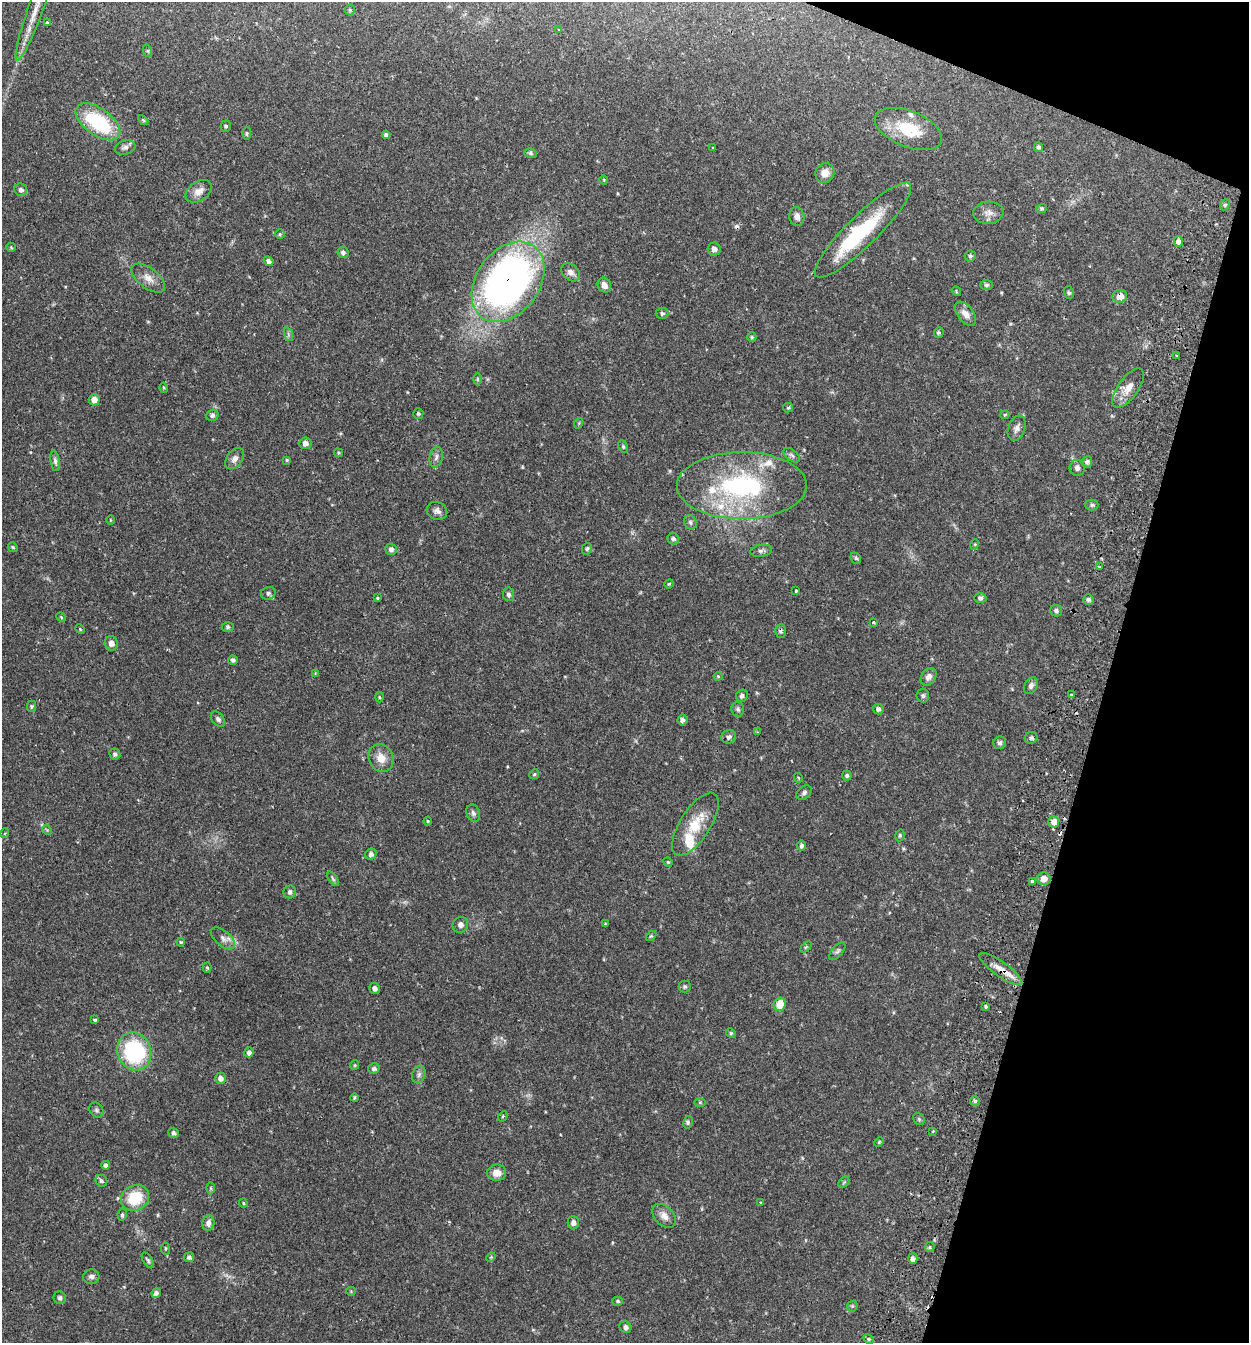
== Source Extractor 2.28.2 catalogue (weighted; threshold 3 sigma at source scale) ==
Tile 8 of 4 x 4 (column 4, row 2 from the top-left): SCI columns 3931-5177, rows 2712-4052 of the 5497 x 5417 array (HDU 1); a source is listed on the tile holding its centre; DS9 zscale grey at full resolution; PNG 1251 x 1345 px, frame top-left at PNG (2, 2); each listed source drawn as its Kron ellipse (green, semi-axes under 4 px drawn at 4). Shown black and unused: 14% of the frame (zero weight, under 2 of 3 exposures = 3% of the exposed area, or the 3 px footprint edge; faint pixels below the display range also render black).
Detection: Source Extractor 2.28.2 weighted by HDU 2 'WHT'; one run over the whole footprint, this tile lists its part. Background 0.0653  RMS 0.0051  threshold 0.023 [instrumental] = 3 sigma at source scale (4.5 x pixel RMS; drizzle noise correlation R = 1.50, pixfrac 1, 0.05/0.05 arcsec/px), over >= 5 px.
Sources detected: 198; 1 inside a brighter object's white glare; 3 cosmic-ray / hot-pixel residue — neither listed nor drawn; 7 inside a brighter listed object's ellipse — not listed separately; the other 187 listed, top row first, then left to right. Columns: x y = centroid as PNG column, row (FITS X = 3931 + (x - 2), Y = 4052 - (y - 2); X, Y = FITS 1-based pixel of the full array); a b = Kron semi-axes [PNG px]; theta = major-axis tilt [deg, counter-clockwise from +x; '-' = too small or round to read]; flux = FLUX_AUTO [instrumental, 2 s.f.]
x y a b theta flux
350 10 5 5 - 0.66
35 11 52 7 70 11
47 23 4 4 - 0.62
558 30 3 2 - 0.35
148 51 6 4 -72 0.64
143 120 6 3 -44 0.59
98 122 26 13 -35 37
226 126 6 5 - 0.8
908 129 35 18 -21 20
247 133 6 4 84 0.7
386 135 4 4 - 1.1
125 147 10 7 18 1.9
1038 147 5 4 - 0.86
713 148 3 3 - 1
530 153 6 5 - 0.92
825 173 10 9 - 4.1
604 180 4 3 - 0.37
21 190 6 6 - 1.5
199 191 14 9 33 3.9
1225 205 6 4 64 0.9
1042 208 5 4 - 0.68
988 213 15 11 5 3.7
797 217 9 7 -77 2.4
863 230 66 15 44 37
280 234 4 4 - 0.64
1178 242 5 4 - 1.9
11 247 5 4 - 0.53
714 249 6 6 - 2.1
343 252 6 5 - 1.2
970 256 6 5 - 0.9
269 261 5 4 - 1.5
571 272 10 7 -41 2.5
148 278 20 10 -37 4.7
508 282 44 31 54 260
604 285 8 6 -59 3
986 285 6 5 - 0.94
956 291 5 4 - 0.51
1069 293 6 5 - 0.85
1120 296 7 6 - 4.5
662 313 6 5 - 1.1
966 314 14 8 -52 3.8
939 333 5 5 - 0.72
288 334 7 4 -72 0.89
752 337 5 4 - 0.64
1176 355 3 2 - 0.6
477 379 6 4 90 0.65
164 388 5 3 - 0.5
1128 388 23 10 54 6.5
94 400 5 5 - 3.2
788 408 5 4 - 0.66
418 413 5 5 - 0.91
212 415 6 5 - 1.2
1005 415 4 3 - 0.54
579 423 5 3 - 0.49
1017 428 13 8 69 2.5
305 443 6 6 - 2.3
623 446 6 4 -64 0.71
338 453 4 4 - 0.59
792 455 10 5 -37 1.4
436 457 10 6 75 1.9
235 459 12 7 54 2.5
287 460 4 4 - 0.53
55 461 10 4 -81 1.3
1087 462 6 5 - 1.1
1077 468 8 7 - 2
742 486 65 33 0 75
1092 505 6 5 - 0.97
437 511 10 9 - 2.2
110 520 5 3 - 0.39
690 522 7 6 - 1.2
673 539 6 5 - 1.2
975 544 5 3 - 0.44
13 547 5 4 - 0.59
391 549 5 5 - 1.5
587 549 6 5 - 0.85
761 551 11 6 10 1.5
856 558 6 4 -47 0.76
1099 567 4 3 - 0.55
669 584 5 4 - 0.51
796 591 3 3 - 0.86
268 593 7 6 - 1.3
509 594 7 5 -82 1.4
377 598 4 3 - 0.56
980 598 6 5 - 1.5
1088 600 5 5 - 1.1
1056 611 6 5 - 1.1
61 617 5 4 - 0.5
873 623 3 3 - 2
228 627 6 4 0 0.86
80 629 5 3 - 0.47
780 631 7 5 88 1.2
111 643 7 6 - 3
233 660 5 4 - 1.1
315 673 4 4 - 0.44
718 676 4 4 - 0.54
928 677 10 7 55 2.4
1031 686 9 6 61 1.6
1071 694 4 3 - 0.47
742 696 6 5 - 1.2
923 696 6 6 - 1.1
379 697 5 3 - 0.51
31 706 6 4 90 0.73
738 709 7 6 - 1.1
878 709 5 5 - 1.5
218 719 9 5 -53 1.3
682 720 5 5 - 1.3
757 732 3 2 - 0.45
729 737 7 6 - 1.5
1031 738 6 5 - 1.1
1000 743 6 6 - 1.5
115 754 6 5 - 1.2
381 758 14 12 -65 5.9
534 774 5 4 - 0.64
847 776 5 5 - 0.94
798 778 5 3 - 0.46
804 793 8 6 42 1.4
473 813 9 6 -70 1.5
428 821 4 4 - 0.45
1054 822 6 5 - 3.8
695 824 36 15 57 14
47 830 5 4 - 0.57
5 833 5 3 - 0.49
900 835 6 4 78 0.73
801 846 5 4 - 1.1
371 854 6 5 - 1.7
668 862 5 4 - 0.54
333 879 8 4 -55 0.97
1044 879 6 6 - 3.8
1032 882 3 3 - 3.2
290 892 6 6 - 1.4
605 924 4 4 - 0.46
460 925 8 7 - 1.8
651 936 6 4 44 0.66
223 938 14 7 -40 2.7
181 942 4 3 - 0.71
806 947 6 4 44 0.68
837 951 11 5 50 1.2
207 968 5 4 - 0.64
1001 969 26 7 -35 5.5
685 986 6 6 - 0.91
375 988 6 5 - 1.7
780 1004 7 6 - 8.5
986 1006 3 3 - 1.3
95 1020 3 3 - 0.69
731 1033 5 4 - 0.65
134 1051 19 16 -68 48
249 1052 5 4 - 1.9
355 1065 5 4 - 0.54
374 1068 6 5 - 1.3
419 1074 9 6 74 1.5
220 1078 5 5 - 2.2
355 1098 4 3 - 0.69
975 1101 5 5 - 0.84
700 1102 6 4 -1 0.54
96 1110 8 6 -53 1.2
503 1116 5 3 - 0.62
919 1119 6 5 - 0.81
688 1122 6 5 - 0.9
933 1131 3 2 - 0.56
173 1133 5 5 - 1.3
879 1142 5 3 - 0.51
106 1165 4 4 - 1.2
497 1173 9 8 - 4.6
101 1181 6 5 - 1.2
844 1182 6 4 44 0.65
211 1188 6 4 -89 0.6
135 1198 14 12 29 18
760 1202 3 2 - 0.36
243 1203 4 4 - 0.54
122 1215 6 4 78 0.87
664 1216 14 9 -47 3.8
208 1223 8 6 79 2.2
573 1223 6 5 - 1.7
930 1247 5 5 - 0.81
165 1249 6 3 -82 0.54
189 1257 5 5 - 1.1
491 1257 5 4 - 0.52
913 1259 5 4 - 2
148 1260 9 4 -58 1.1
91 1277 8 7 - 1.6
351 1291 4 4 - 0.49
156 1293 5 4 - 1.5
60 1298 6 6 - 1.3
617 1301 5 4 - 0.71
852 1306 6 5 - 0.71
625 1327 6 5 - 1.4
869 1339 6 4 -28 0.83
Overlapping masked pixels (flux is a lower limit): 4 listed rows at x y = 508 282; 1120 296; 780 631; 1001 969
Isophote crosses this tile's border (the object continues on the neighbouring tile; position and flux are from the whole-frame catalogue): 1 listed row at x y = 35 11